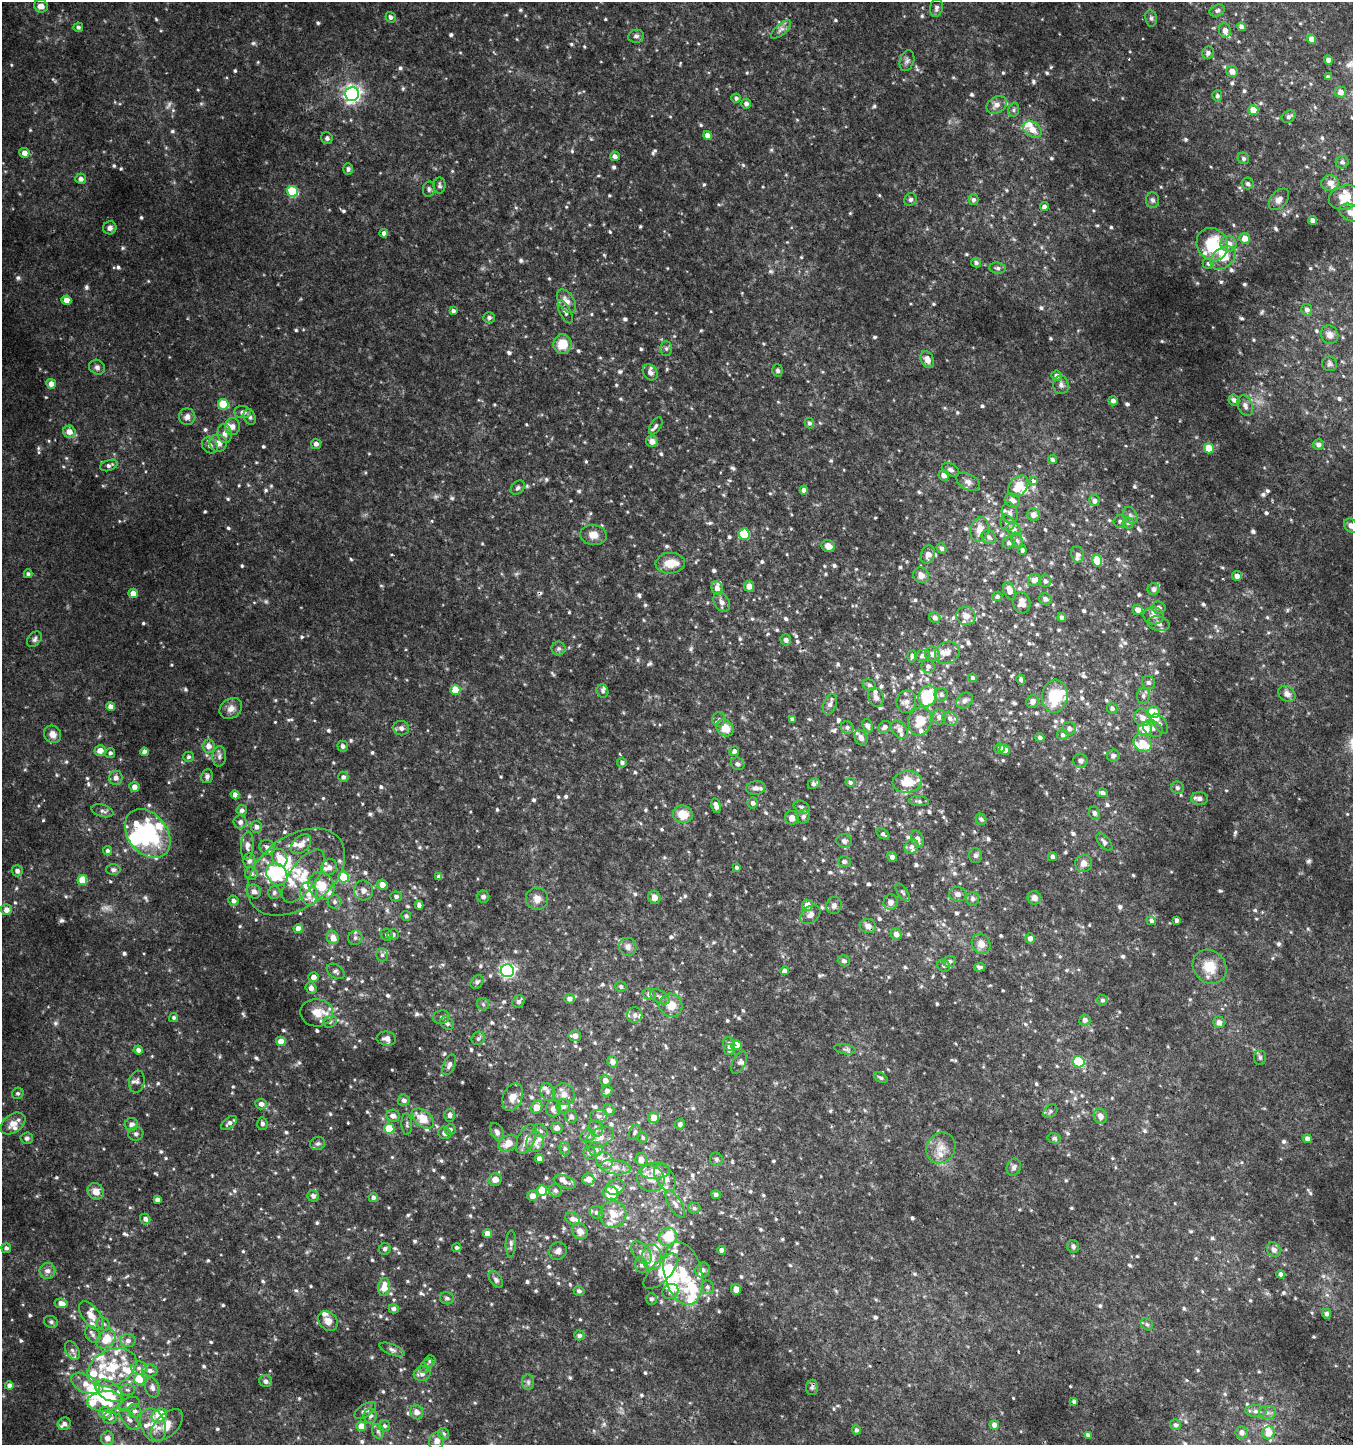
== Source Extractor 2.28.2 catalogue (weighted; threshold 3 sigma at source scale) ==
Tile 6 of 4 x 4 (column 2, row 2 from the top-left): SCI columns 1606-2956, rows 2940-4382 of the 5982 x 5886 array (HDU 1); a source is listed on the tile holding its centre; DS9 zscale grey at full resolution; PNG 1355 x 1447 px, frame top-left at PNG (2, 2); each listed source drawn as its Kron ellipse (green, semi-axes under 4 px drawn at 4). Shown black and unused: <1% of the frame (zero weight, under 2 of 3 exposures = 3% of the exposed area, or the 3 px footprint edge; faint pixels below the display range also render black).
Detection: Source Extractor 2.28.2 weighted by HDU 2 'WHT'; one run over the whole footprint, this tile lists its part. Background 0.0535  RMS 0.008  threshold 0.036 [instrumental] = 3 sigma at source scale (4.5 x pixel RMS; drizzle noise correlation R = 1.50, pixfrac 1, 0.0396/0.0396 arcsec/px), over >= 5 px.
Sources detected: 1115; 3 too faint to see at this stretch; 8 inside a brighter object's white glare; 2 cosmic-ray / hot-pixel residue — neither listed nor drawn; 101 inside a brighter listed object's ellipse — not listed separately; of the other 1001, all 500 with FLUX_AUTO >= 1.62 (the completeness limit of this list) listed and drawn (501 fainter detections not listed), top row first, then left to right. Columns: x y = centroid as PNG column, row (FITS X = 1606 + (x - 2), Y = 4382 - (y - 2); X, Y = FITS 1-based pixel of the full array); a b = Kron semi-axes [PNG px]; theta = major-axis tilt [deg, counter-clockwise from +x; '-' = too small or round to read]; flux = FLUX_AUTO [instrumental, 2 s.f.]
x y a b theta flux
41 6 7 6 - 4.7
936 8 9 6 79 2.3
1217 10 8 5 23 1.8
391 17 5 4 - 2.3
1151 18 8 5 -81 1.9
78 27 5 4 - 1.8
1241 27 4 4 - 3.8
781 29 12 5 42 3
1225 30 7 6 - 3.3
636 36 8 6 10 2.2
1311 39 5 4 - 5.5
1208 53 6 5 - 2.4
1328 60 4 4 - 4.3
907 61 10 7 72 2.4
1232 71 6 5 - 4.9
1328 77 4 4 - 2.1
1340 92 5 5 - 4.4
352 94 7 7 - 280
1217 96 5 5 - 1.9
736 98 4 4 - 1.9
746 104 5 5 - 2.5
997 105 11 8 29 4.6
1013 110 7 5 75 1.7
1253 110 5 5 - 10
1289 117 7 5 32 2.4
1032 129 10 7 -36 8
707 135 4 4 - 6.5
327 138 6 5 - 2
24 153 5 5 - 5.2
615 156 5 4 - 3.4
1243 158 6 5 - 1.6
1342 162 6 6 - 2.1
348 169 6 5 - 1.8
81 179 5 5 - 2.9
1330 183 8 8 - 5
1248 184 6 6 - 2.1
439 185 8 6 -89 1.7
429 189 8 6 80 1.8
293 191 6 5 - 45
1345 197 16 12 15 14
910 199 6 6 - 1.8
1279 199 12 8 49 4.2
974 200 5 5 - 2
1152 200 8 6 -84 1.9
1044 207 4 4 - 2.7
1351 213 13 8 -23 5.9
1313 220 4 4 - 4
110 228 7 6 - 2.8
384 233 4 4 - 2.9
1245 238 5 5 - 7.3
1212 244 17 15 -57 36
1228 244 8 8 - 6.9
1223 258 14 9 39 12
976 263 5 4 - 2.2
1208 263 5 5 - 1.6
998 268 8 5 -8 1.9
66 300 5 4 - 9.6
566 301 13 8 -59 6.2
1307 310 6 5 - 3
453 311 4 4 - 2.3
565 312 12 5 -64 2.9
489 318 6 5 - 2.2
1330 335 9 8 - 3.7
562 344 10 9 - 14
666 349 7 6 - 1.7
927 359 9 6 -66 5.1
1330 364 7 7 - 2
97 367 8 7 - 2.6
777 370 6 5 - 1.8
650 372 9 6 -57 4
1056 376 5 5 - 3.5
51 384 5 5 - 5.5
1061 385 9 7 -80 2.6
1234 400 5 5 - 2.5
1113 401 5 4 - 2.9
223 404 5 5 - 23
1245 406 11 7 -68 3.4
243 412 8 6 -2 3.2
187 417 8 8 - 3.5
250 417 8 5 -64 2.2
809 423 5 4 - 1.9
656 426 9 5 57 2
232 427 8 7 - 4.2
69 432 6 6 - 6.7
225 433 10 7 -82 3.7
652 441 6 5 - 4.7
218 443 9 8 - 5.1
316 444 5 5 - 3.1
1318 444 5 5 - 3.3
210 445 9 7 -43 2.9
1209 448 5 5 - 19
1052 459 5 4 - 1.8
109 465 9 5 18 2.4
950 470 9 6 -29 2.7
944 475 5 5 - 5.1
1034 481 4 3 - 3.8
968 482 12 8 -29 3.8
1018 486 12 8 53 14
518 488 8 6 46 1.9
804 490 4 4 - 3.1
1012 500 8 6 -26 4
1094 501 5 5 - 2.8
1010 513 10 7 -72 3.3
1033 515 6 6 - 4.4
1130 515 9 6 -60 2.3
1120 521 6 6 - 1.9
1007 523 8 7 - 2.9
1128 523 5 5 - 1.7
1351 526 8 6 -47 3.6
1014 529 7 6 - 3.6
979 530 12 9 73 7.5
744 534 5 5 - 44
593 535 13 10 -5 7
989 537 8 6 -42 2.6
1017 540 8 5 -62 1.8
1009 543 6 5 - 1.8
828 546 7 6 - 5.4
942 548 5 4 - 2.3
1022 550 5 4 - 1.7
928 554 9 7 72 4.3
1078 554 8 6 -82 2.7
1097 561 6 5 - 21
670 563 14 10 4 11
28 574 4 4 - 1.8
921 575 8 7 - 4.8
1237 576 5 4 - 4.9
1034 580 7 6 - 3.8
1045 581 6 6 - 1.9
749 586 5 5 - 6.3
717 588 7 5 -83 4.5
1153 589 6 6 - 2.9
1009 591 9 5 -70 5.9
133 593 4 4 - 7.2
997 596 5 4 - 1.7
1045 599 6 5 - 2.4
722 602 10 7 -59 3.6
1022 603 10 8 -85 5.1
1159 607 7 6 - 2.4
1138 610 5 5 - 4.7
966 616 9 9 - 5.9
1154 616 10 8 -11 4.6
935 617 6 5 - 3.1
1062 617 4 4 - 2
1159 624 11 7 -10 2.9
34 639 9 6 50 2.1
786 640 6 5 - 2.6
559 649 7 7 - 2.2
947 653 13 11 29 6.7
933 654 7 7 - 3.8
912 656 6 3 86 1.6
923 656 7 5 12 2.6
928 666 7 6 - 3
973 678 4 4 - 1.9
1021 680 5 4 - 1.6
1148 683 6 6 - 2.2
869 685 6 5 - 1.7
455 690 5 5 - 17
603 691 7 5 -69 1.8
1287 694 9 7 -36 3.8
941 695 7 6 - 2.2
927 696 10 8 68 46
1055 696 16 12 84 24
1143 696 8 6 81 2.5
876 697 10 7 -68 3.3
965 700 9 7 40 2.8
906 702 11 10 - 4.9
1032 702 7 6 - 3.2
830 704 11 6 69 2.9
110 706 4 4 - 4.8
231 708 12 9 35 5.1
1112 708 5 5 - 2.2
1153 712 7 6 - 18
939 717 7 7 - 3.1
1142 718 9 8 - 5.9
719 719 7 6 - 2.1
793 719 4 3 - 1.9
950 719 8 6 -32 2.9
920 721 14 11 74 13
1160 724 11 6 -54 2.7
867 725 7 5 -68 2.6
847 727 6 6 - 2
885 727 7 5 39 3
401 728 8 7 - 3
725 728 9 7 -44 12
1069 728 6 6 - 2.9
1145 729 7 6 - 19
1153 729 10 7 -28 3.5
900 730 10 7 -55 4.8
52 734 9 8 - 5.5
1063 735 5 5 - 1.8
1040 737 5 4 - 2.3
861 738 8 6 -62 3
1142 743 10 8 -43 9.6
208 746 6 6 - 4.7
343 746 5 5 - 2.1
1000 748 5 5 - 1.8
100 750 5 5 - 6.3
1005 750 5 5 - 3.7
734 751 5 4 - 2.5
144 752 4 4 - 3.5
110 753 5 5 - 2.1
219 756 10 7 87 3
1113 756 6 6 - 3.1
189 757 5 5 - 1.7
1080 761 7 7 - 2.2
622 762 5 5 - 2
738 764 7 6 - 1.9
207 776 7 6 - 2.4
343 777 5 5 - 2.4
116 778 7 6 - 4.1
850 782 4 4 - 1.7
907 782 14 11 5 18
814 784 6 5 - 2.3
134 787 5 5 - 4.5
756 788 9 7 7 3.7
1177 788 6 6 - 2.1
1103 793 5 4 - 2.3
235 795 4 4 - 3.8
1200 799 8 6 -3 3.4
919 801 10 5 -4 1.7
753 803 5 5 - 2.4
716 806 7 4 -77 4.3
802 807 8 6 -25 2
242 810 5 5 - 2.6
102 811 11 6 -15 2.4
1094 813 7 5 -66 2.6
683 814 10 9 - 12
803 817 7 6 - 2.3
792 818 7 6 - 4.8
981 819 6 5 - 2.1
240 822 6 6 - 3.4
256 827 6 5 - 3.3
148 833 27 19 -51 78
883 834 7 4 -34 1.6
917 839 9 6 -68 2.9
844 841 7 7 - 2.7
1104 842 10 5 -49 2.4
301 844 12 7 43 6.6
247 846 14 6 85 4.1
267 847 8 7 - 3.5
912 847 7 6 - 2.5
107 851 4 4 - 2
976 855 7 6 - 2
892 857 5 4 - 2.8
1052 857 4 4 - 2.9
279 858 9 7 -58 7
249 861 7 6 - 3.3
844 861 6 5 - 2.2
1084 863 8 8 - 5.1
329 867 8 7 - 4.1
736 867 4 3 - 1.8
113 870 7 5 0 2.4
17 871 5 5 - 3
296 872 55 35 36 61
251 874 6 6 - 2
277 874 12 9 -53 38
303 876 31 13 55 16
344 877 5 5 - 23
439 877 4 4 - 2.8
82 880 5 5 - 16
382 885 5 5 - 5.5
321 886 14 12 -58 16
363 890 10 9 - 4.6
254 891 7 6 - 3.2
274 892 6 6 - 1.8
902 892 10 5 -55 1.7
309 894 11 8 -78 6.1
958 894 9 7 -5 3.1
396 896 5 5 - 2.1
483 897 6 6 - 2.2
654 897 7 6 - 3.8
1034 898 7 6 - 3.9
537 899 11 11 - 5.7
972 899 7 6 - 2.5
233 901 5 5 - 3
334 902 7 7 - 2.4
890 902 8 7 - 4.7
419 905 4 4 - 3.1
807 905 5 5 - 7.4
834 905 8 7 - 3
6 910 5 5 - 5.4
810 915 11 8 40 4.8
406 916 5 4 - 1.8
1177 920 4 3 - 2.1
1151 921 5 4 - 2
868 926 8 7 - 3.8
298 928 4 4 - 5.5
896 934 6 5 - 3.6
387 935 6 5 - 1.6
393 935 6 5 - 2
333 938 7 6 - 6.3
355 938 7 7 - 2.4
1030 938 5 4 - 3.6
981 944 10 9 - 6.3
628 947 9 8 - 4.1
382 955 6 5 - 1.8
844 961 6 5 - 1.9
950 961 6 5 - 2.1
944 966 6 6 - 1.7
979 967 6 4 6 1.7
1210 967 18 16 -45 15
336 971 10 6 -35 2.3
507 971 6 6 - 170
784 971 4 4 - 3.2
313 977 5 5 - 4.7
477 982 7 5 49 2
621 987 6 5 - 1.9
311 988 6 5 - 3.9
649 994 6 5 - 3.3
660 997 11 6 -31 2.6
569 999 5 5 - 3
1102 1000 5 5 - 1.8
519 1001 6 5 - 2.1
483 1004 6 6 - 1.7
671 1005 12 11 - 11
317 1013 16 14 -3 10
635 1015 8 7 - 2.8
441 1017 8 6 18 2.1
174 1018 4 4 - 1.7
1085 1020 6 5 - 2.8
330 1022 7 5 29 1.8
1219 1022 6 5 - 4.8
447 1023 7 6 - 2.2
575 1036 6 5 - 4.6
478 1038 7 6 - 2.1
386 1039 10 7 -8 4.5
281 1041 5 4 - 7.2
729 1044 7 5 -59 2.9
736 1045 5 5 - 13
845 1049 11 5 -11 1.8
138 1050 4 4 - 3.2
729 1050 5 5 - 3.1
1260 1057 7 6 - 1.6
613 1062 6 5 - 3.8
1079 1062 6 5 - 53
739 1063 12 6 63 2.1
449 1065 11 5 65 2.9
881 1078 7 4 -27 1.7
605 1080 5 5 - 4.4
137 1082 11 7 79 2.7
607 1091 5 5 - 3.6
547 1092 9 6 -73 3
18 1093 6 5 - 1.7
564 1094 11 10 - 5.3
513 1097 14 9 67 7.5
404 1100 6 5 - 2.9
261 1104 6 5 - 3.6
563 1106 7 6 - 4.1
537 1107 7 5 62 11
553 1109 8 7 - 4
609 1110 6 5 - 3
1050 1111 8 6 46 1.8
449 1115 6 5 - 2.5
393 1116 6 6 - 3.9
599 1116 8 6 3 2.4
1100 1116 7 6 - 4.8
571 1117 6 6 - 2.4
654 1117 6 5 - 8.2
423 1119 13 8 -39 15
13 1123 14 9 36 7.5
229 1123 9 5 39 2.6
132 1124 6 6 - 3.8
262 1124 6 5 - 1.9
407 1124 11 5 -87 1.9
680 1124 5 5 - 2.5
557 1128 6 5 - 3.3
596 1128 8 6 -58 2.7
389 1129 5 5 - 26
450 1129 6 5 - 2
541 1131 7 6 - 2
497 1132 9 6 -64 3
635 1132 8 5 65 1.7
444 1133 6 5 - 3.4
136 1134 7 7 - 2.1
588 1136 7 6 - 2.3
600 1137 15 9 28 6.9
27 1138 6 6 - 2.2
643 1138 5 5 - 1.6
1054 1138 6 5 - 1.7
526 1139 16 8 64 6
1307 1139 4 4 - 4.3
535 1142 10 9 - 5.6
508 1143 10 7 32 7.7
318 1144 7 6 - 1.8
941 1148 16 14 58 9.1
565 1149 7 5 -75 1.7
596 1149 7 7 - 2.3
590 1153 6 6 - 2.1
539 1159 4 4 - 3.9
716 1159 7 6 - 1.7
604 1160 9 8 - 6
641 1160 6 6 - 3.5
615 1167 15 7 -7 5.9
1014 1167 9 7 68 2.6
655 1171 14 8 4 10
651 1178 14 13 - 8.7
665 1178 15 9 -60 8.5
495 1179 7 6 - 5.1
588 1179 6 6 - 6
565 1182 11 6 -20 3.1
615 1187 9 7 26 3.2
542 1190 5 5 - 16
555 1190 6 6 - 2.6
96 1191 9 8 - 6.2
611 1193 8 7 - 16
716 1195 5 4 - 2.2
313 1196 6 5 - 2.6
532 1196 5 5 - 5.8
373 1197 4 4 - 2.4
157 1199 4 4 - 3.1
675 1204 15 6 -59 4
694 1208 6 5 - 1.7
596 1212 7 6 - 2
613 1214 13 13 - 16
145 1219 5 5 - 2.9
572 1219 7 5 -36 4
580 1231 8 7 - 5.9
488 1233 4 4 - 5.9
668 1237 9 8 - 19
511 1244 13 5 88 2.5
1073 1246 6 6 - 1.9
6 1248 5 5 - 2.2
457 1248 5 4 - 1.8
385 1249 6 5 - 1.8
1274 1249 8 6 -52 3.4
722 1250 4 4 - 3.9
558 1251 9 8 - 3.3
641 1253 13 8 -50 5.1
652 1257 12 10 -86 8.4
641 1265 8 6 -64 2.2
703 1270 7 7 - 3.2
47 1271 8 8 - 3.5
661 1271 23 10 46 12
683 1273 32 19 -76 30
1281 1274 4 4 - 2.8
496 1279 10 5 -56 2.1
384 1287 9 5 81 10
707 1287 7 6 - 2
736 1289 5 5 - 5.2
579 1291 5 4 - 1.9
670 1291 8 7 - 3.3
447 1298 7 6 - 2.2
651 1299 5 5 - 2
61 1303 6 4 -8 4.8
394 1309 5 4 - 2.7
1326 1314 5 4 - 2.2
91 1316 17 8 -53 6.8
328 1321 11 8 -47 4.8
51 1322 7 6 - 1.7
103 1324 7 5 -44 2
1147 1324 7 5 -43 1.6
93 1334 9 7 -50 2.6
579 1335 5 5 - 2.7
106 1339 11 8 43 14
128 1341 7 6 - 3.5
72 1350 10 6 -63 2.8
392 1350 13 5 -22 2.5
430 1361 6 5 - 2
426 1366 8 5 52 1.8
112 1367 26 17 25 25
139 1368 8 6 0 3
150 1371 7 6 - 2.9
422 1374 8 7 - 4.1
139 1379 5 5 - 29
266 1381 6 6 - 2.8
528 1382 8 6 -89 1.9
85 1384 15 8 -26 7.9
9 1385 4 4 - 3.2
152 1387 10 7 -72 3.7
812 1387 7 6 - 1.8
108 1390 15 9 -32 9.4
128 1390 7 5 -1 1.8
105 1401 18 10 5 24
1074 1401 4 3 - 1.7
129 1404 11 6 22 4.1
365 1410 12 6 34 3.3
135 1411 7 6 - 2.9
1256 1411 11 6 -4 3.1
417 1412 7 6 - 5.2
105 1413 6 6 - 3.4
1267 1413 8 6 0 2.6
159 1415 8 6 34 21
370 1416 7 7 - 3.1
110 1418 6 6 - 2.9
129 1420 13 6 -49 3.7
64 1424 7 6 - 2.2
153 1425 17 12 -68 11
167 1425 20 11 43 10
994 1425 5 4 - 4.1
1175 1425 6 5 - 2.2
361 1426 5 5 - 9.2
385 1426 6 5 - 1.7
856 1430 5 4 - 2.1
378 1431 7 5 -72 1.9
1242 1432 6 6 - 4
1269 1433 6 6 - 8
443 1434 6 5 - 2.3
1088 1435 4 4 - 2.3
107 1438 7 6 - 4.7
437 1441 9 7 64 4.8
Isophote crosses this tile's border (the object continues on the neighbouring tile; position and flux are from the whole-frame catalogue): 4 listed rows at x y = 1351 213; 1351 526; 13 1123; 107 1438